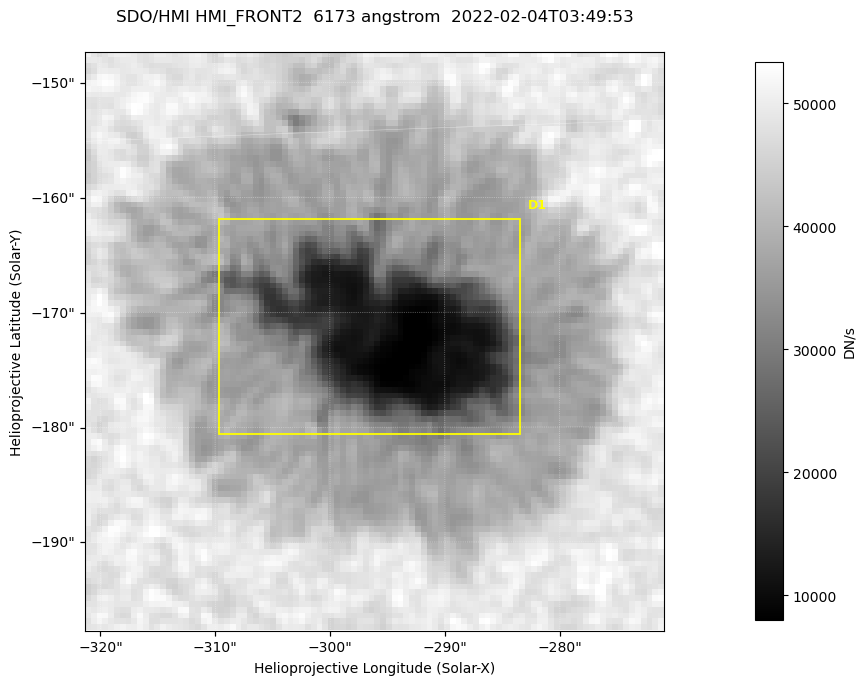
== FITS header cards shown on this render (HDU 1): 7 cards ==
TELESCOP= 'SDO/HMI '           / Telescope
INSTRUME= 'HMI_FRONT2'         / For HMI: HMI_SIDE1, HMI_FRONT2, or HMI_COMBINED
WAVELNTH=                6173. / [angstrom] Wavelength
DATE-OBS= '2022-02-04T03:49:53.500' / [ISO] Observation date {DATE__OBS}
CTYPE1  = 'HPLN-TAN'           / CTYPE1: HPLN
CTYPE2  = 'HPLT-TAN'           / CTYPE2: HPLT
BUNIT   = 'DN/s    '           / Physical Units

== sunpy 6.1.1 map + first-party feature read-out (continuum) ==
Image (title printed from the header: SDO/HMI HMI_FRONT2  6173 angstrom  2022-02-04T03:49:53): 100 x 100 px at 0.504 arcsec/px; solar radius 973 arcsec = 1931 px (partial field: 0.1% of the solar disc is inside the frame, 100% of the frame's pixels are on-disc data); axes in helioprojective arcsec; data unit DN/s (BUNIT, on the colour bar)
Orientation: roll -0.0702 deg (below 1 deg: not rotated)
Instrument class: CONTINUUM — white-light / continuum photospheric image (CONTENT/OBS_TYPE)
Dark features (sunspots / pores): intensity divided by the frame's on-disc median (partial field: no limb-darkening profile); reference = the frame's on-disc median (the 8%-of-disc-diameter window exceeds this field); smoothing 3 px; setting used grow <= 0.7, no closing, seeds <= 0.7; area >= 9 px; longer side >= 3 px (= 1.5 arcsec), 3 px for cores <= 0.7; partial field; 1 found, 1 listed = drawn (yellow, D1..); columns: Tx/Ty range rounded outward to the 2 arcsec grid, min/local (2 s.f., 1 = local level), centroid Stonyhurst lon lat
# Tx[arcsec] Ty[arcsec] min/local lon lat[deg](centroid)
D1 -310..-282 -182..-162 0.16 -18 -16